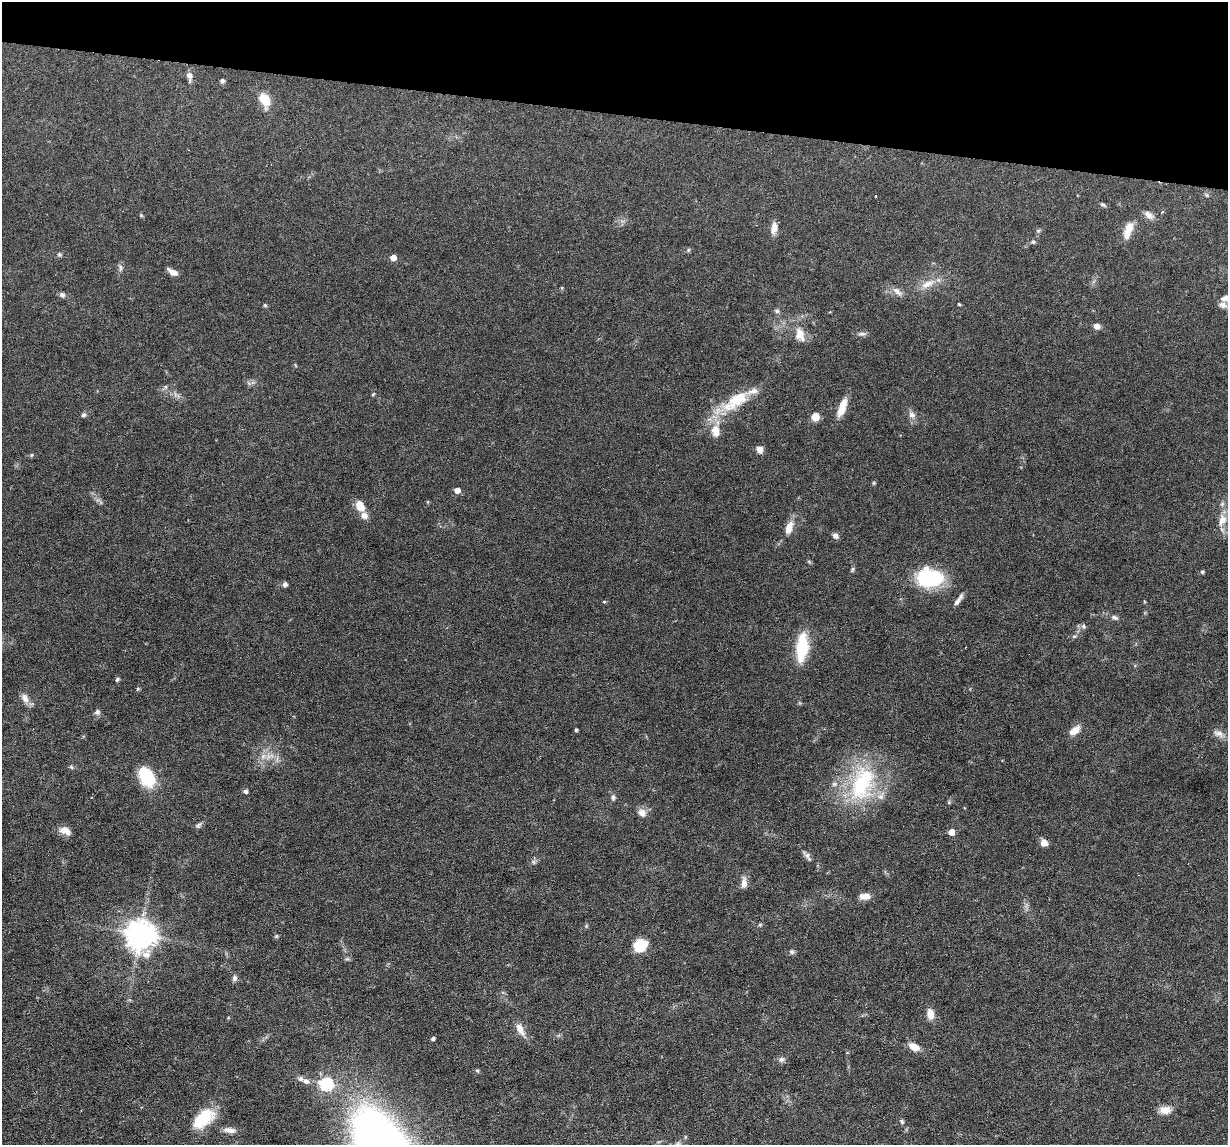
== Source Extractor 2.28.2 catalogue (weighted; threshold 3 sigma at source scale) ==
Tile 2 of 4 x 4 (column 2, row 1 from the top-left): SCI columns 1227-2452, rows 3549-4691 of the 4905 x 4927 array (HDU 1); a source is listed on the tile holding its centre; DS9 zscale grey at full resolution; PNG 1230 x 1147 px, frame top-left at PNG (2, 2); no overlay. Shown black and unused: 10% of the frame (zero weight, under 3 of 6 exposures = <1% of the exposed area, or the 3 px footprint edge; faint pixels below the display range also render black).
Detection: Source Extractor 2.28.2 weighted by HDU 2 'WHT'; one run over the whole footprint, this tile lists its part. Background 0.0749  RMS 0.0043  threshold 0.0175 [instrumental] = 3 sigma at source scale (4.09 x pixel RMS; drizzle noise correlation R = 1.36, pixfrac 0.8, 0.05/0.05 arcsec/px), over >= 5 px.
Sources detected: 99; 1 too faint to see at this stretch — not listed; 7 inside a brighter listed object's ellipse — not listed separately; the other 91 listed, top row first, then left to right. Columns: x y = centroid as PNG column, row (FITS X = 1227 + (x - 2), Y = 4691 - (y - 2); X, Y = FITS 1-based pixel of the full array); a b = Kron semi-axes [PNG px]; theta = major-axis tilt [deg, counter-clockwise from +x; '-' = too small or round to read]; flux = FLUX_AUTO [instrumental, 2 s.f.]
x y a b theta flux
189 76 11 6 -79 2.1
222 81 5 5 - 0.83
264 99 11 8 -52 9.8
1206 195 6 4 -70 0.51
875 196 3 2 - 0.22
1103 205 9 4 -33 0.64
1162 212 4 3 - 0.36
141 215 5 4 - 0.41
1149 215 13 7 -38 2.2
774 228 16 7 83 2.8
1128 230 20 8 70 5.2
1033 242 6 5 - 0.69
688 250 6 4 48 0.51
59 255 7 5 -44 0.63
393 258 5 5 - 3.8
120 268 11 5 -85 1.1
172 272 12 5 -30 2.4
927 284 20 8 23 4.3
897 291 16 6 -40 2.2
62 295 7 6 - 1.2
1226 298 18 8 5 3.1
959 304 4 3 - 0.39
265 305 5 4 - 0.51
777 311 6 6 - 0.81
1097 326 7 6 - 2.2
862 334 11 5 8 1.2
800 335 19 12 -70 5.1
373 394 6 3 45 0.38
736 400 39 15 35 17
842 409 18 10 66 4.7
83 415 6 5 - 0.87
912 415 10 8 -34 1.9
815 417 7 7 - 3.9
715 431 13 9 -85 5.1
759 450 8 7 - 2.2
31 455 6 4 88 0.44
874 483 5 4 - 0.49
457 490 5 4 - 3.2
360 506 14 9 -61 4.7
1222 520 18 10 75 4.9
789 528 17 8 71 4.4
835 536 7 6 - 1.6
852 569 8 4 81 0.64
1202 572 5 4 - 0.55
929 578 29 21 -3 25
285 584 5 5 - 1.3
958 600 16 5 54 1.9
604 602 4 4 - 0.41
1114 617 9 5 -13 1.1
1083 626 7 6 - 0.89
1074 636 5 5 - 0.59
802 648 34 12 84 15
117 679 6 4 62 0.63
138 689 6 5 - 0.49
25 698 13 8 -63 2.5
97 712 8 7 - 1.2
576 730 3 3 - 0.58
1076 730 13 10 39 3.2
1218 733 15 8 -18 2.3
71 767 6 5 - 0.6
147 777 24 16 -60 14
862 783 57 31 72 36
245 791 6 5 - 0.84
613 797 9 6 88 0.97
949 803 6 4 0 0.46
642 813 12 10 -32 2.6
198 825 10 6 32 0.95
65 831 15 8 -24 3
951 832 5 4 - 4.3
1044 843 7 6 - 3.2
807 855 9 8 - 1.4
533 862 7 5 -45 0.82
744 883 14 6 88 2.6
865 896 13 7 1 2.9
760 925 6 4 -18 0.48
140 934 9 9 - 560
640 945 13 11 36 10
792 952 7 6 - 0.89
235 978 8 7 - 1.1
930 1014 11 7 -85 4
520 1029 16 8 -62 3.9
433 1039 4 4 - 0.71
914 1047 13 8 -26 3.9
781 1059 7 7 - 1.2
477 1070 6 4 -19 0.54
306 1081 12 7 -20 2.1
326 1084 6 6 - 52
1165 1110 14 9 3 3.7
203 1119 28 15 40 14
902 1121 7 5 -54 0.72
229 1130 17 7 -8 2.3
Isophote crosses this tile's border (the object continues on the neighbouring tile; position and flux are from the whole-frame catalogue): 1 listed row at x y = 1226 298